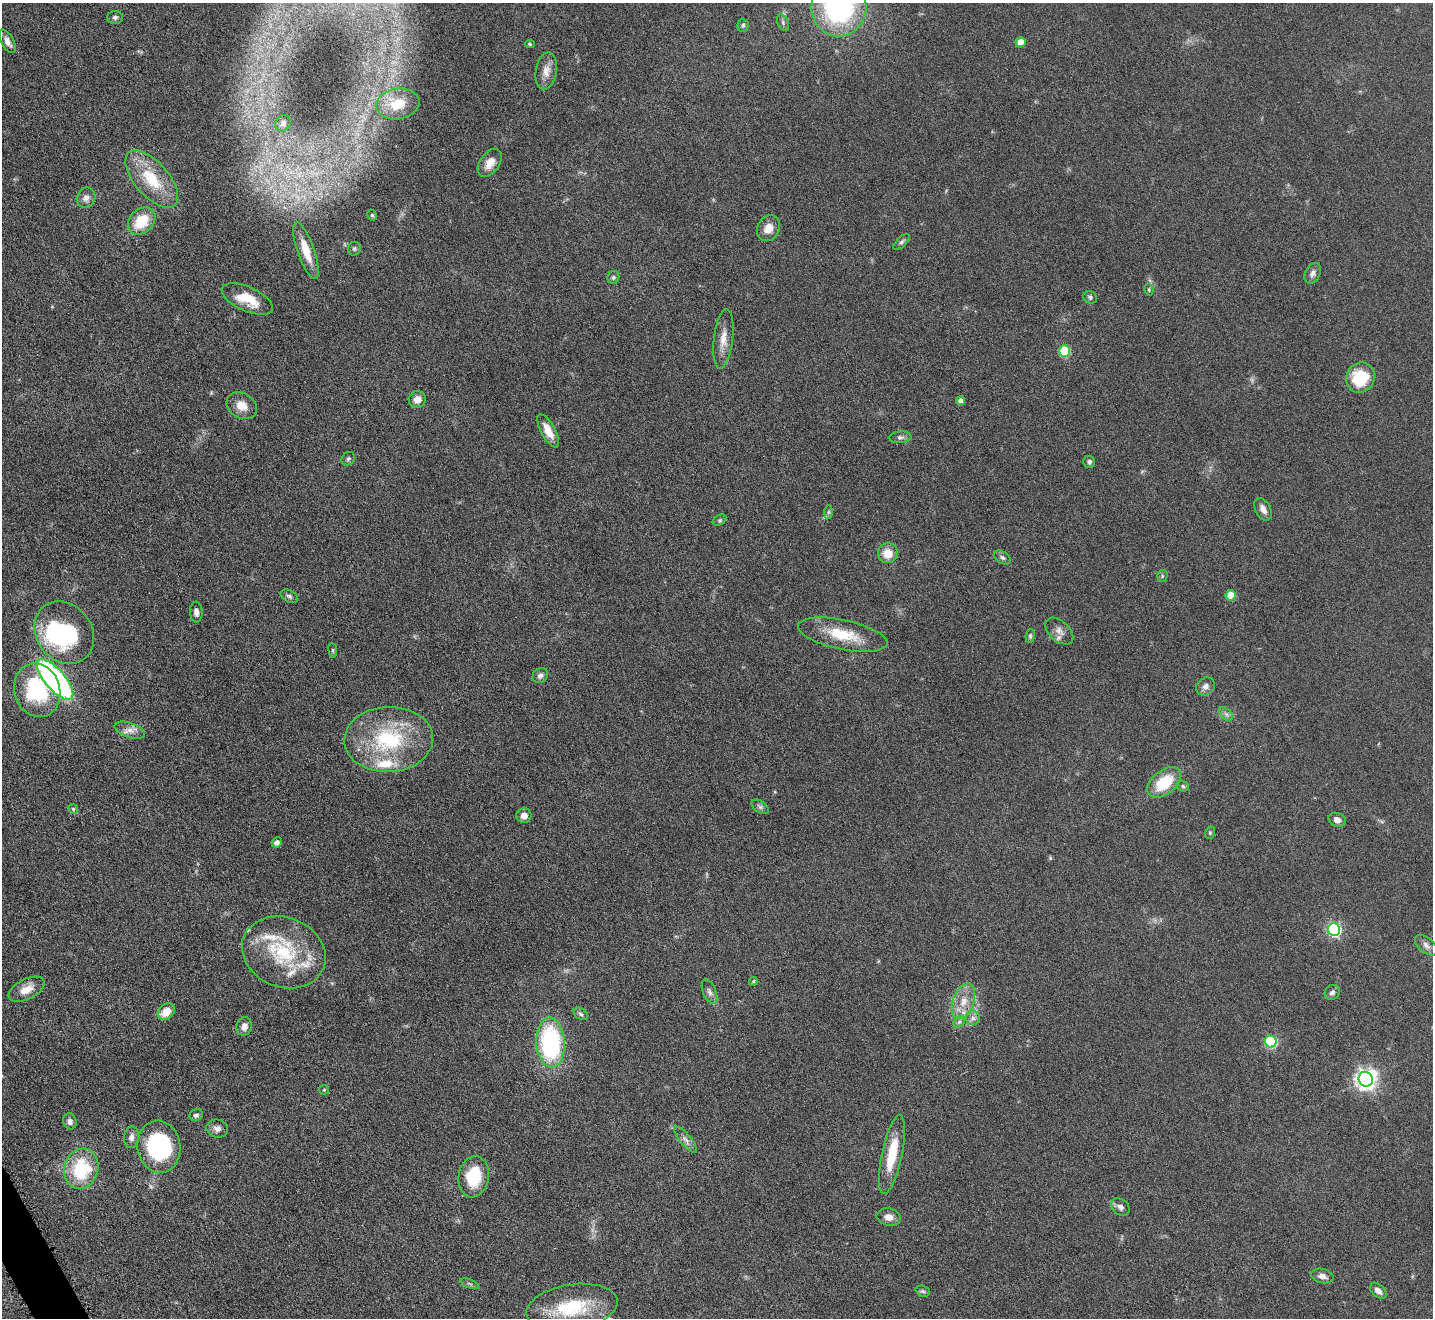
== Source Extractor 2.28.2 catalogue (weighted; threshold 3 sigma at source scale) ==
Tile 7 of 4 x 4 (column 3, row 2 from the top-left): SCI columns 2864-4294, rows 2790-4105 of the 5726 x 5715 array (HDU 1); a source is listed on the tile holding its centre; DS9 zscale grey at full resolution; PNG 1435 x 1320 px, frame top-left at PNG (2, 3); each listed source drawn as its Kron ellipse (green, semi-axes under 4 px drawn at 4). Shown black and unused: <1% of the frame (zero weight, under 4 of 8 exposures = <1% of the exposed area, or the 3 px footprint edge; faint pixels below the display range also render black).
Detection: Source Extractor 2.28.2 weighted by HDU 2 'WHT'; one run over the whole footprint, this tile lists its part. Background 0.0475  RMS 0.0046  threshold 0.0186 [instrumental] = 3 sigma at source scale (4.09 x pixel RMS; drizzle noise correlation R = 1.36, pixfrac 0.8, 0.05/0.05 arcsec/px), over >= 5 px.
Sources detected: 105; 1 too faint to see at this stretch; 4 inside a brighter object's white glare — neither listed nor drawn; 4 inside a brighter listed object's ellipse — not listed separately; the other 96 listed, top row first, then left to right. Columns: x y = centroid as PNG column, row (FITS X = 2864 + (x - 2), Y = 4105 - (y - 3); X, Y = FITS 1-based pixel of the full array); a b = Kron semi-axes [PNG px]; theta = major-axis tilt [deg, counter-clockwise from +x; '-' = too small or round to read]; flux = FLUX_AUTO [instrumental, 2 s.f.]
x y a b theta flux
839 7 29 27 86 82
115 17 8 6 3 1.2
783 23 8 5 -65 0.92
743 25 6 5 - 0.8
7 41 13 6 -60 2.8
1021 42 5 5 - 7.1
530 44 5 4 - 0.55
546 71 18 10 80 4.4
398 104 22 15 9 12
283 123 9 7 56 1.5
490 163 16 9 54 4.6
152 179 35 17 -49 18
86 198 10 9 - 2.4
372 215 5 4 - 0.68
142 221 16 11 44 14
768 228 13 11 61 4.5
901 242 10 5 44 1.1
354 249 7 6 - 0.82
306 251 30 8 -71 9.3
1313 273 11 7 64 1.8
613 277 6 6 - 0.85
1149 290 6 4 -79 0.59
1090 297 7 6 - 0.99
247 299 27 12 -24 11
723 339 29 9 83 5.6
1065 351 6 5 - 26
1360 378 15 14 - 17
417 399 8 8 - 3.5
961 401 4 4 - 2.3
242 406 16 12 -30 5.2
548 431 18 7 -62 5.5
900 437 11 6 4 1.4
348 459 7 6 - 0.92
1089 462 6 6 - 1
1263 509 12 7 -61 2.5
828 512 7 4 89 0.8
720 520 7 5 27 0.73
888 553 10 10 - 6.7
1002 558 9 6 -31 1.2
1162 576 6 5 - 0.61
1231 595 5 5 - 8.6
289 596 9 5 -28 1.2
196 612 10 6 -86 1.9
1059 631 16 10 -42 3.3
64 633 33 27 -52 38
843 635 45 15 -12 16
1030 636 7 4 83 0.75
333 650 7 3 -82 0.58
540 676 8 7 - 1.6
55 679 25 10 -49 120
1206 686 10 8 39 2.1
37 690 27 23 -73 35
1226 714 8 5 -45 1.2
130 730 16 7 -19 3
389 739 44 32 3 41
1164 782 19 12 39 16
1183 786 6 5 - 0.77
760 807 10 5 -33 1.1
73 809 5 4 - 0.61
524 816 7 7 - 2.7
1337 820 9 6 -20 2.5
1210 833 6 5 - 0.68
277 842 5 5 - 1.8
1334 929 6 6 - 66
1426 945 13 7 -40 2.2
284 952 43 35 -22 34
753 981 4 4 - 0.66
26 989 19 10 27 5.4
709 992 13 6 -67 1.8
1332 992 8 7 - 1.3
963 1001 18 10 71 6.7
166 1012 10 7 41 5.9
581 1014 8 5 -32 1
973 1018 7 7 - 1.5
959 1022 6 5 - 1
244 1026 9 8 - 2.8
551 1042 25 14 -86 60
1271 1042 6 5 - 38
1366 1079 7 7 - 230
324 1090 5 5 - 0.5
196 1115 7 6 - 1
70 1121 8 6 -73 2.1
217 1128 11 9 -16 2.3
131 1137 11 7 83 2.1
686 1140 16 5 -50 2.1
159 1147 26 21 -82 46
892 1154 40 10 78 15
81 1169 20 17 75 25
474 1177 21 15 80 17
1120 1207 10 7 -42 1.9
889 1217 12 8 -12 3.1
1322 1276 11 7 -13 2.3
469 1284 10 3 -21 0.72
923 1291 7 5 -20 0.87
1378 1291 9 6 -42 2.6
572 1307 46 23 9 27
Isophote crosses this tile's border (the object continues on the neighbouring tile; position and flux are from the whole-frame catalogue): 1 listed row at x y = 839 7